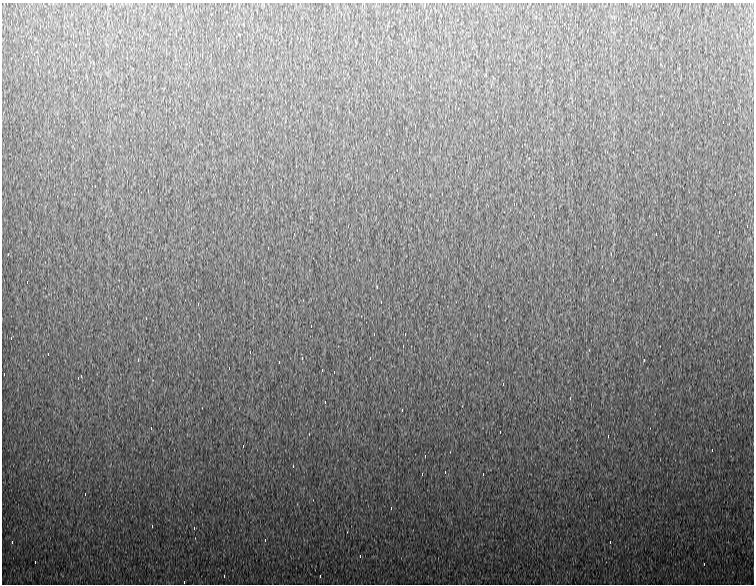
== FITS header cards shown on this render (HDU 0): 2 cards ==
NAXIS1  =                  752
NAXIS2  =                  582

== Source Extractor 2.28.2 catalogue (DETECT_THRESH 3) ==
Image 752 x 582 px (HDU 0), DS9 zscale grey, 1 PNG px = 1 image px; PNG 756 x 586 px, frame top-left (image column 1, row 582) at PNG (2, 3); no overlay
Background 954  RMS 19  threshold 55.7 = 3 sigma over >= 5 px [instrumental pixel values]
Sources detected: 84; all 84 listed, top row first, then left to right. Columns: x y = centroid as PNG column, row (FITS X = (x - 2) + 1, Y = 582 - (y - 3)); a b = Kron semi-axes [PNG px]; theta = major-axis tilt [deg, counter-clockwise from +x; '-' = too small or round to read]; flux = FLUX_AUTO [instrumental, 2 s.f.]
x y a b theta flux
226 12 3 2 - 4500
536 12 4 2 - 4500
497 24 3 2 - 1600
564 24 3 2 - 4300
692 26 2 2 - 660
658 28 3 3 - 1300
742 28 3 2 - 5300
404 42 3 2 - 5000
34 54 4 3 - 2600
514 60 3 2 - 13000
679 68 3 2 - 3200
674 72 3 2 - 110000
396 80 3 2 - 5400
491 86 4 2 - 5200
633 86 3 2 - 4300
664 100 3 2 - 11000
303 102 3 2 - 3100
635 122 3 2 - 3500
723 122 3 2 - 4500
593 124 4 2 - 12000
415 126 3 2 - 1700
522 146 3 2 - 5800
529 158 3 2 - 4600
257 160 3 2 - 3600
397 170 3 2 - 2700
95 186 2 2 - 870
272 186 4 2 - 4300
442 194 3 2 - 890
735 194 3 2 - 23000
514 204 2 2 - 760
534 216 4 2 - 8400
348 226 4 2 - 4300
747 226 3 2 - 2200
719 232 3 2 - 7000
294 234 3 2 - 1100
656 234 3 2 - 2200
268 248 3 2 - 4900
8 254 3 2 - 3400
611 254 4 2 - 5100
27 282 3 2 - 3800
381 302 3 2 - 5000
198 304 4 2 - 5700
311 326 3 2 - 4400
405 334 3 2 - 4400
11 338 3 2 - 18000
403 346 4 2 - 4200
250 352 3 2 - 4800
48 354 3 2 - 3400
302 358 3 2 - 850
370 358 4 2 - 7400
138 360 4 2 - 4700
644 360 4 2 - 5500
279 362 3 2 - 2400
229 368 3 2 - 4900
322 370 4 2 - 5100
4 374 3 2 - 4900
81 376 4 2 - 4600
503 384 4 2 - 5000
570 398 4 2 - 6000
325 402 3 2 - 5100
402 410 4 2 - 5200
151 428 3 2 - 5700
500 432 3 2 - 2400
608 436 3 2 - 1000
243 446 4 2 - 4500
712 450 3 2 - 5500
425 456 4 2 - 5200
293 466 4 2 - 4600
445 472 3 2 - 5400
422 474 4 2 - 3500
483 474 3 2 - 39000
85 494 3 2 - 2300
391 508 4 2 - 5000
152 526 4 2 - 4800
194 528 3 2 - 1900
265 540 3 3 - 1200
12 542 4 2 - 10000
610 542 3 2 - 5000
360 556 4 2 - 4600
35 562 3 2 - 4500
704 564 2 2 - 640
224 576 4 2 - 5200
320 576 3 2 - 2600
184 582 3 2 - 1700